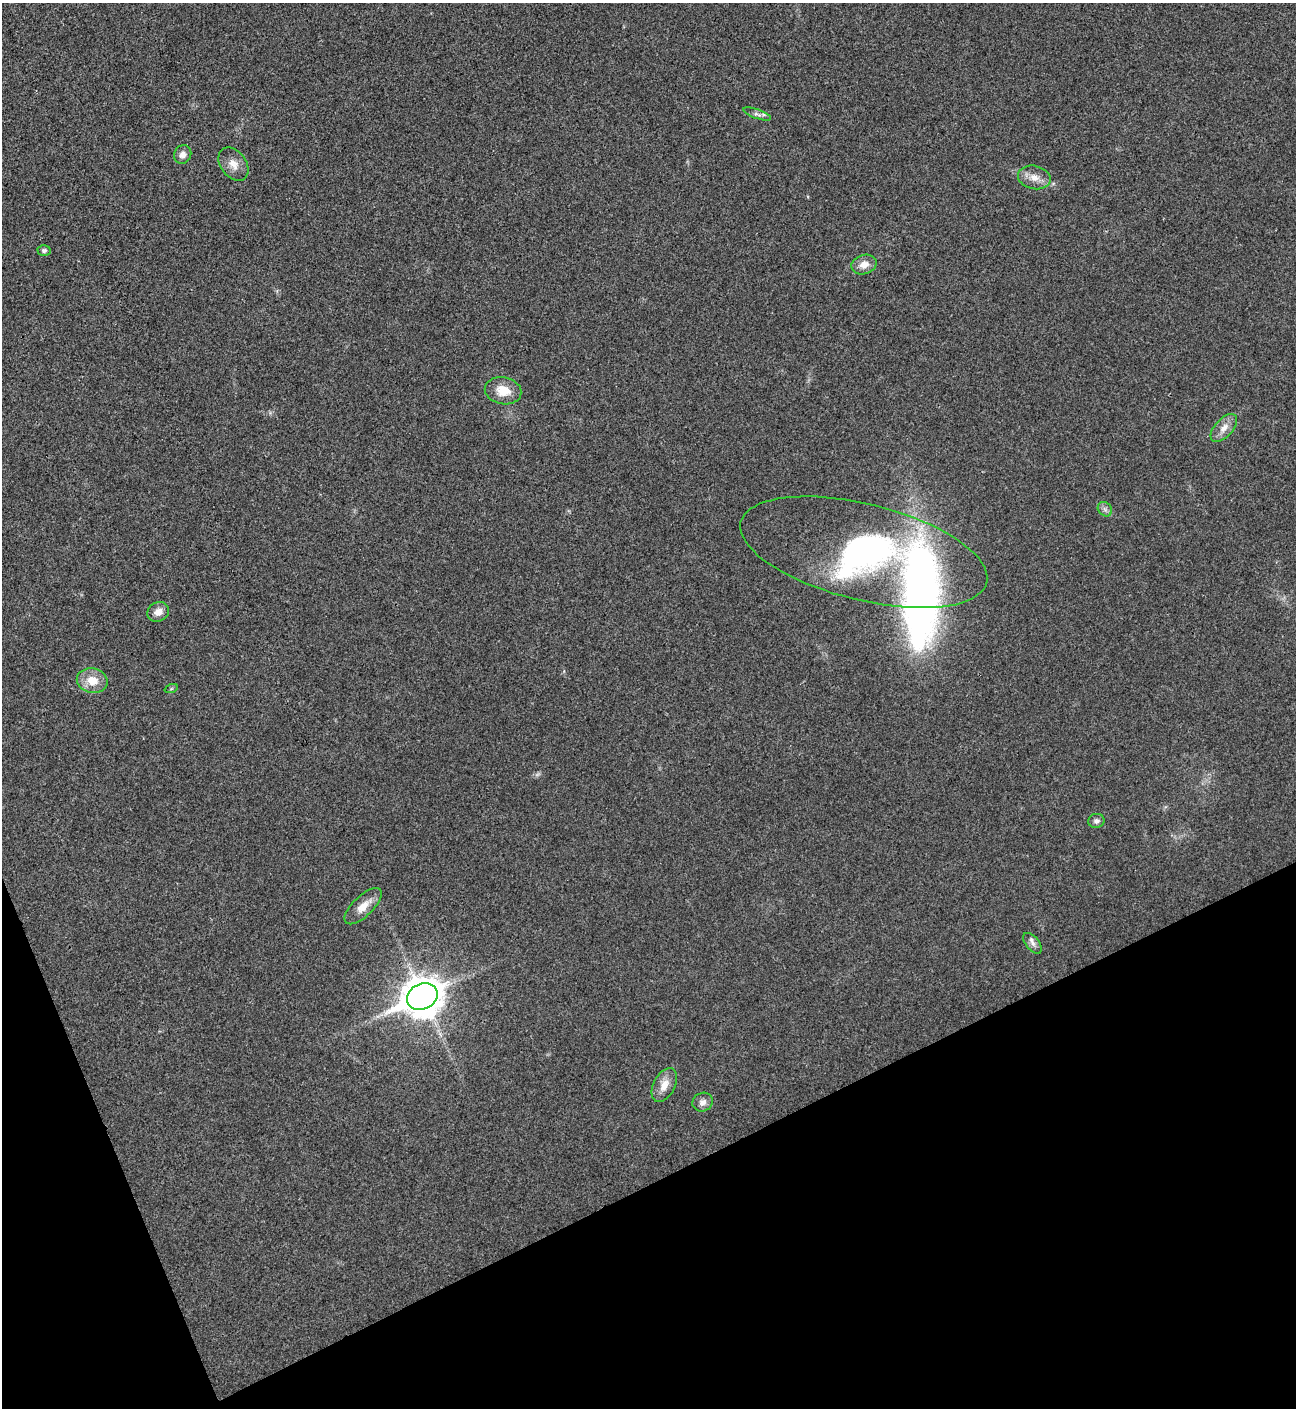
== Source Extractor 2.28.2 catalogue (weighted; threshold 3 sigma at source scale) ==
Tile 14 of 4 x 4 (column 2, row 4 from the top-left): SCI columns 1582-2875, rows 4-1409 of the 5618 x 5630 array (HDU 1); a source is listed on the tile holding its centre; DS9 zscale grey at full resolution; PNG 1298 x 1410 px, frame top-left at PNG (2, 3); each listed source drawn as its Kron ellipse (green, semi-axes under 4 px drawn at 4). Shown black and unused: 20% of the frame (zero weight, under 3 of 4 exposures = <1% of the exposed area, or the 3 px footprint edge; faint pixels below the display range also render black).
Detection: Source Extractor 2.28.2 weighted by HDU 2 'WHT'; one run over the whole footprint, this tile lists its part. Background 0.0194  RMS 0.0056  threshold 0.025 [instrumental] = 3 sigma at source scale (4.5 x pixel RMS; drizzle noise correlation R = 1.50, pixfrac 1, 0.05/0.05 arcsec/px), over >= 5 px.
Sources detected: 21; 1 inside a brighter object's white glare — neither listed nor drawn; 1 inside a brighter listed object's ellipse — not listed separately; the other 19 listed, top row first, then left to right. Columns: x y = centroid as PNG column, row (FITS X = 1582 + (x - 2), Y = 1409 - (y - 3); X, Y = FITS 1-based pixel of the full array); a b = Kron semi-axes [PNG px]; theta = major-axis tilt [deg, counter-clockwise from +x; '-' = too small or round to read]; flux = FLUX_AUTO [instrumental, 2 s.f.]
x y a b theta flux
757 114 15 4 -20 2.1
183 154 9 8 - 3.2
233 164 18 12 -54 5.8
1034 177 16 11 -12 5.8
44 250 6 5 - 1.3
864 264 13 9 16 5.5
503 391 18 13 -11 9.9
1224 428 17 9 48 5.1
1105 509 8 6 -46 1.8
864 552 127 48 -14 270
158 612 11 9 29 4.5
92 681 15 12 -12 9.5
171 689 7 4 19 0.78
1096 821 8 7 - 2
363 906 24 10 44 7.4
1032 943 12 6 -51 2.6
422 997 16 12 24 1200
664 1085 18 10 63 6.9
703 1102 10 9 - 2.9